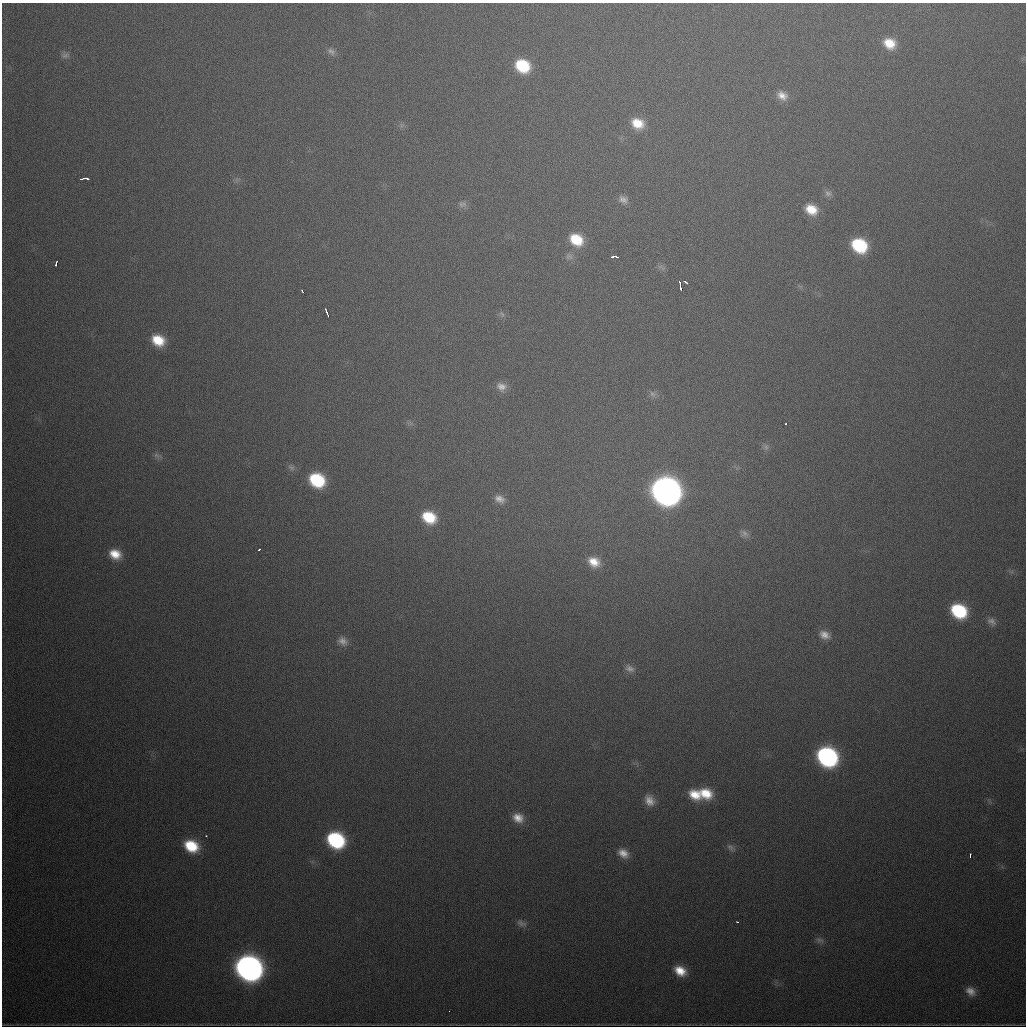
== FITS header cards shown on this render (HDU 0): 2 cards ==
NAXIS1  =                 1024
NAXIS2  =                 1024

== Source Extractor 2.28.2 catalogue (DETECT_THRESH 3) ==
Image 1024 x 1024 px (HDU 0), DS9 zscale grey, 1 PNG px = 1 image px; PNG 1028 x 1028 px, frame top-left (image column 1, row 1024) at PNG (2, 3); no overlay
Background 641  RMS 20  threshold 61.1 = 3 sigma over >= 5 px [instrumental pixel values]
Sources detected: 59; all 59 listed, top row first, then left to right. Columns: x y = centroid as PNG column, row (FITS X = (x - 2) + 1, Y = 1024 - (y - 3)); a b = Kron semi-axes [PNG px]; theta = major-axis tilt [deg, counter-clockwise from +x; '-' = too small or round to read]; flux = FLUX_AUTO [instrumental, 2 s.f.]
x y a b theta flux
889 43 13 11 -29 2.8e+04
331 51 12 8 -42 6.3e+03
65 55 10 8 8 5.7e+03
522 66 14 11 -28 6.6e+04
782 96 14 10 -31 1.3e+04
637 123 15 12 -25 3.0e+04
84 178 9 3 6 5.7e+03
828 193 10 8 -21 5.8e+03
623 200 12 8 -32 7.9e+03
464 204 9 7 -35 5.1e+03
811 209 14 11 -27 2.7e+04
576 240 15 12 -35 4.3e+04
859 245 14 11 -33 9.1e+04
569 256 11 8 -6 5.9e+03
614 257 8 3 -2 5.4e+03
56 263 5 3 - 6.6e+03
679 282 4 2 - 5.1e+03
685 282 4 3 - 3.6e+03
681 288 6 3 -72 1.0e+04
302 291 4 2 - 3.9e+03
327 312 9 2 -69 6.9e+03
502 314 8 4 -45 3.2e+03
158 340 14 11 -28 3.6e+04
501 387 13 10 -18 1.1e+04
652 394 11 6 -44 5.1e+03
786 423 3 3 - 2.3e+03
766 447 9 7 -54 4.5e+03
156 455 9 6 -18 4.2e+03
291 467 11 7 -32 4.9e+03
317 480 14 11 -30 9.1e+04
666 491 16 14 -32 1.8e+06
499 499 14 10 -26 1.2e+04
429 517 15 11 -27 5.0e+04
744 534 12 9 -39 6.8e+03
259 549 3 2 - 2.2e+03
115 554 13 10 -23 2.4e+04
594 562 15 12 -27 2.2e+04
959 611 14 11 -32 1.0e+05
992 621 12 8 -38 7.4e+03
824 635 13 10 -30 1.2e+04
342 641 14 10 -35 1.0e+04
630 669 13 9 -25 8.0e+03
827 757 14 12 -35 3.5e+05
705 793 16 12 -26 3.5e+04
695 795 15 10 -30 2.8e+04
649 800 14 10 -60 1.4e+04
518 818 14 11 -27 1.7e+04
206 836 3 2 - 3.0e+03
336 840 14 12 -31 1.6e+05
191 846 15 11 -29 5.0e+04
730 847 12 7 -45 5.5e+03
623 853 14 9 -34 1.5e+04
970 855 4 2 - 2.8e+03
737 922 3 2 - 3.2e+03
521 923 15 7 -20 6.7e+03
820 940 11 6 -12 4.9e+03
249 968 16 13 -31 1.1e+06
680 971 13 10 -30 2.4e+04
970 991 13 10 -33 1.2e+04